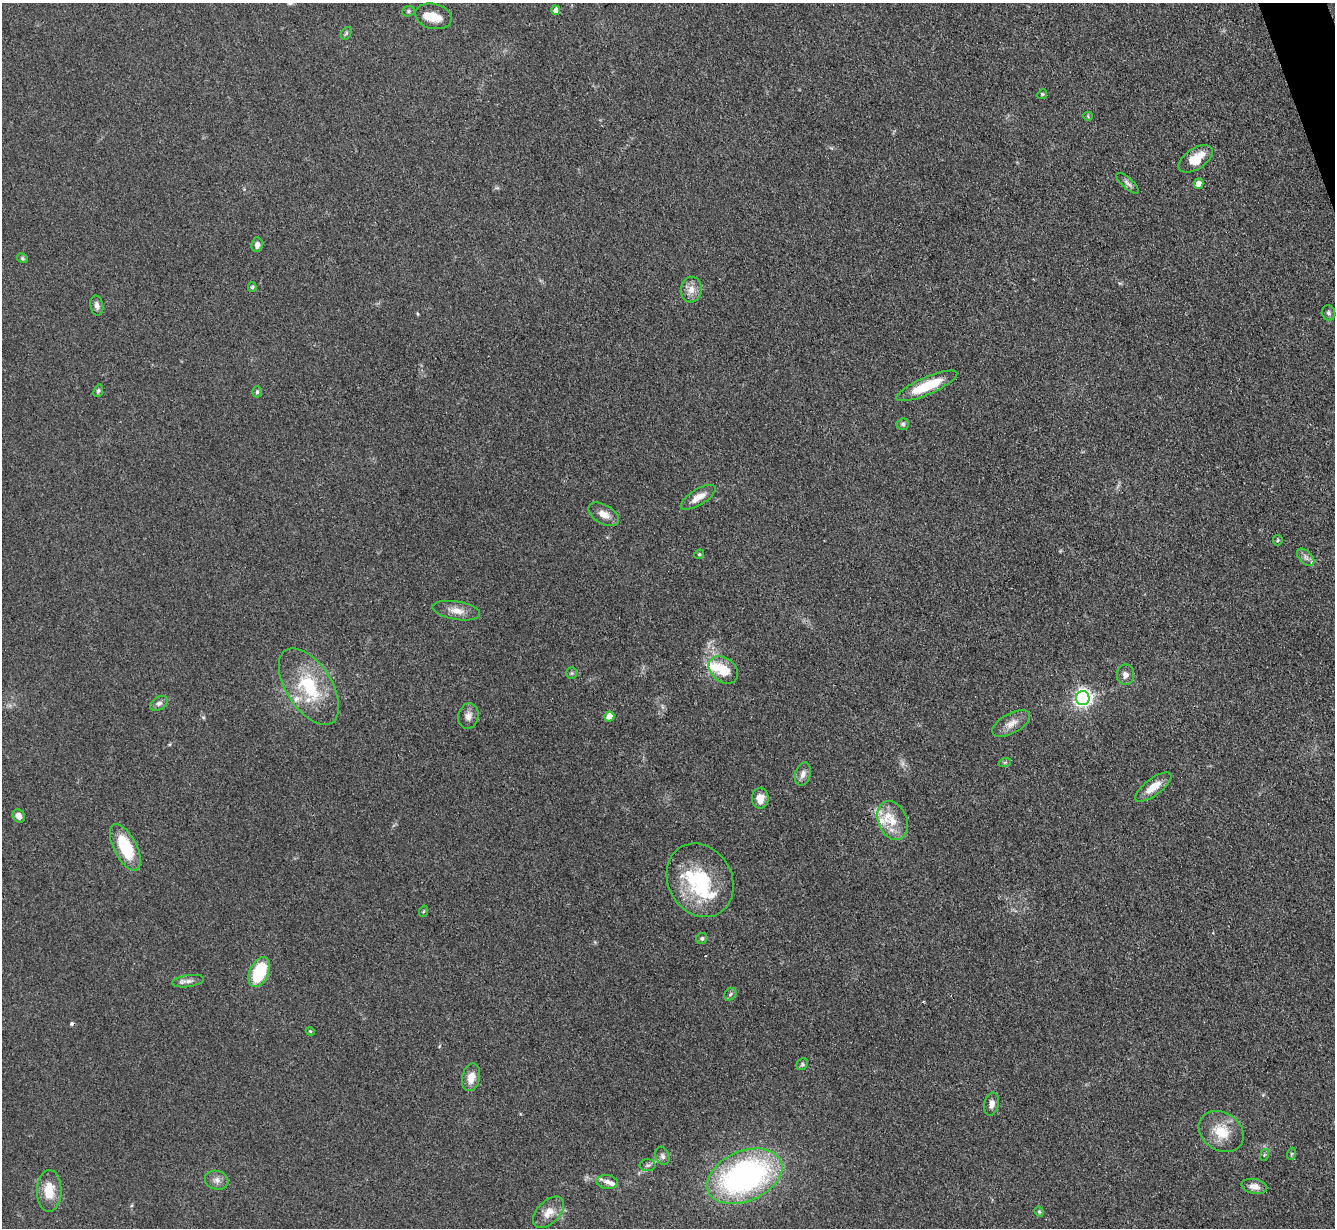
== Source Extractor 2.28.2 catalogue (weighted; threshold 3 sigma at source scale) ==
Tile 10 of 4 x 4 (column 2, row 3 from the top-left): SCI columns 1342-2674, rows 1504-2729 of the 5350 x 5332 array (HDU 1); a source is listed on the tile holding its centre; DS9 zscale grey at full resolution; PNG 1337 x 1230 px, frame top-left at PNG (2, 3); each listed source drawn as its Kron ellipse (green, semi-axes under 4 px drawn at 4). Shown black and unused: <1% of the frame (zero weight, under 3 of 4 exposures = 1% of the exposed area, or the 3 px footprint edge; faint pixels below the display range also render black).
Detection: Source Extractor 2.28.2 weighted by HDU 2 'WHT'; one run over the whole footprint, this tile lists its part. Background 0.116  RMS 0.0069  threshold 0.031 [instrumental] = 3 sigma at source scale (4.5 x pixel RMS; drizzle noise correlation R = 1.50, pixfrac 1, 0.05/0.05 arcsec/px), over >= 5 px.
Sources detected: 73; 1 inside a brighter object's white glare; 1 cosmic-ray / hot-pixel residue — neither listed nor drawn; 8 inside a brighter listed object's ellipse — not listed separately; the other 63 listed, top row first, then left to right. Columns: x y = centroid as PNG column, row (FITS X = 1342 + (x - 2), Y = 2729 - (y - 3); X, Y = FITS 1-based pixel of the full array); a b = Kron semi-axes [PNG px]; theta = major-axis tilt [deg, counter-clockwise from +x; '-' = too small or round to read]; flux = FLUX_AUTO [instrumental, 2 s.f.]
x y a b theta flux
556 10 4 4 - 4.4
408 11 6 5 - 1.2
433 16 19 12 -14 11
346 33 7 4 60 1
1042 94 5 4 - 0.84
1088 116 5 4 - 0.79
1195 159 19 10 33 14
1128 183 14 5 -42 2.3
1198 184 5 5 - 5.8
257 245 7 5 86 2.9
22 258 5 4 - 1
252 287 5 4 - 1
691 290 13 10 83 5.8
97 305 10 6 -80 2.8
1329 313 7 6 - 2
927 386 33 8 23 24
98 391 6 4 69 1.2
257 392 5 4 - 1.1
903 424 6 5 - 1.4
698 497 20 8 32 7.4
604 514 17 9 -30 6.6
1278 540 5 5 - 0.84
699 554 5 4 - 0.86
1306 557 10 6 -45 2.7
456 611 24 9 -9 7.4
723 670 16 12 -38 16
572 673 5 5 - 1.1
1125 675 10 8 89 3.4
309 686 43 22 -57 41
1083 698 7 7 - 280
159 703 9 6 32 2.5
468 716 13 10 77 4.3
609 716 5 5 - 10
1011 724 21 10 29 6.6
1005 762 6 4 19 0.82
803 774 12 7 73 3.7
1153 787 22 8 37 10
760 798 10 8 89 7.5
19 816 7 5 -56 4.1
893 821 20 14 -69 14
125 847 25 11 -63 32
700 880 38 32 -61 56
424 911 5 3 - 0.62
702 938 6 5 - 1.2
259 972 16 9 67 35
188 981 16 6 9 3.4
730 994 7 5 47 1.3
310 1031 4 3 - 0.6
802 1064 6 5 - 1.3
471 1077 14 9 77 8
992 1104 12 7 80 3.9
1221 1132 24 19 -32 18
1291 1154 6 4 71 0.82
1264 1155 6 4 72 0.84
662 1156 9 6 -71 2.1
648 1165 8 6 1 1.7
745 1176 39 25 23 190
217 1180 12 9 -16 4
607 1182 10 7 -7 3.5
1254 1186 13 7 -11 4.8
49 1191 21 12 90 14
548 1212 19 11 46 8.5
1039 1212 5 4 - 0.85